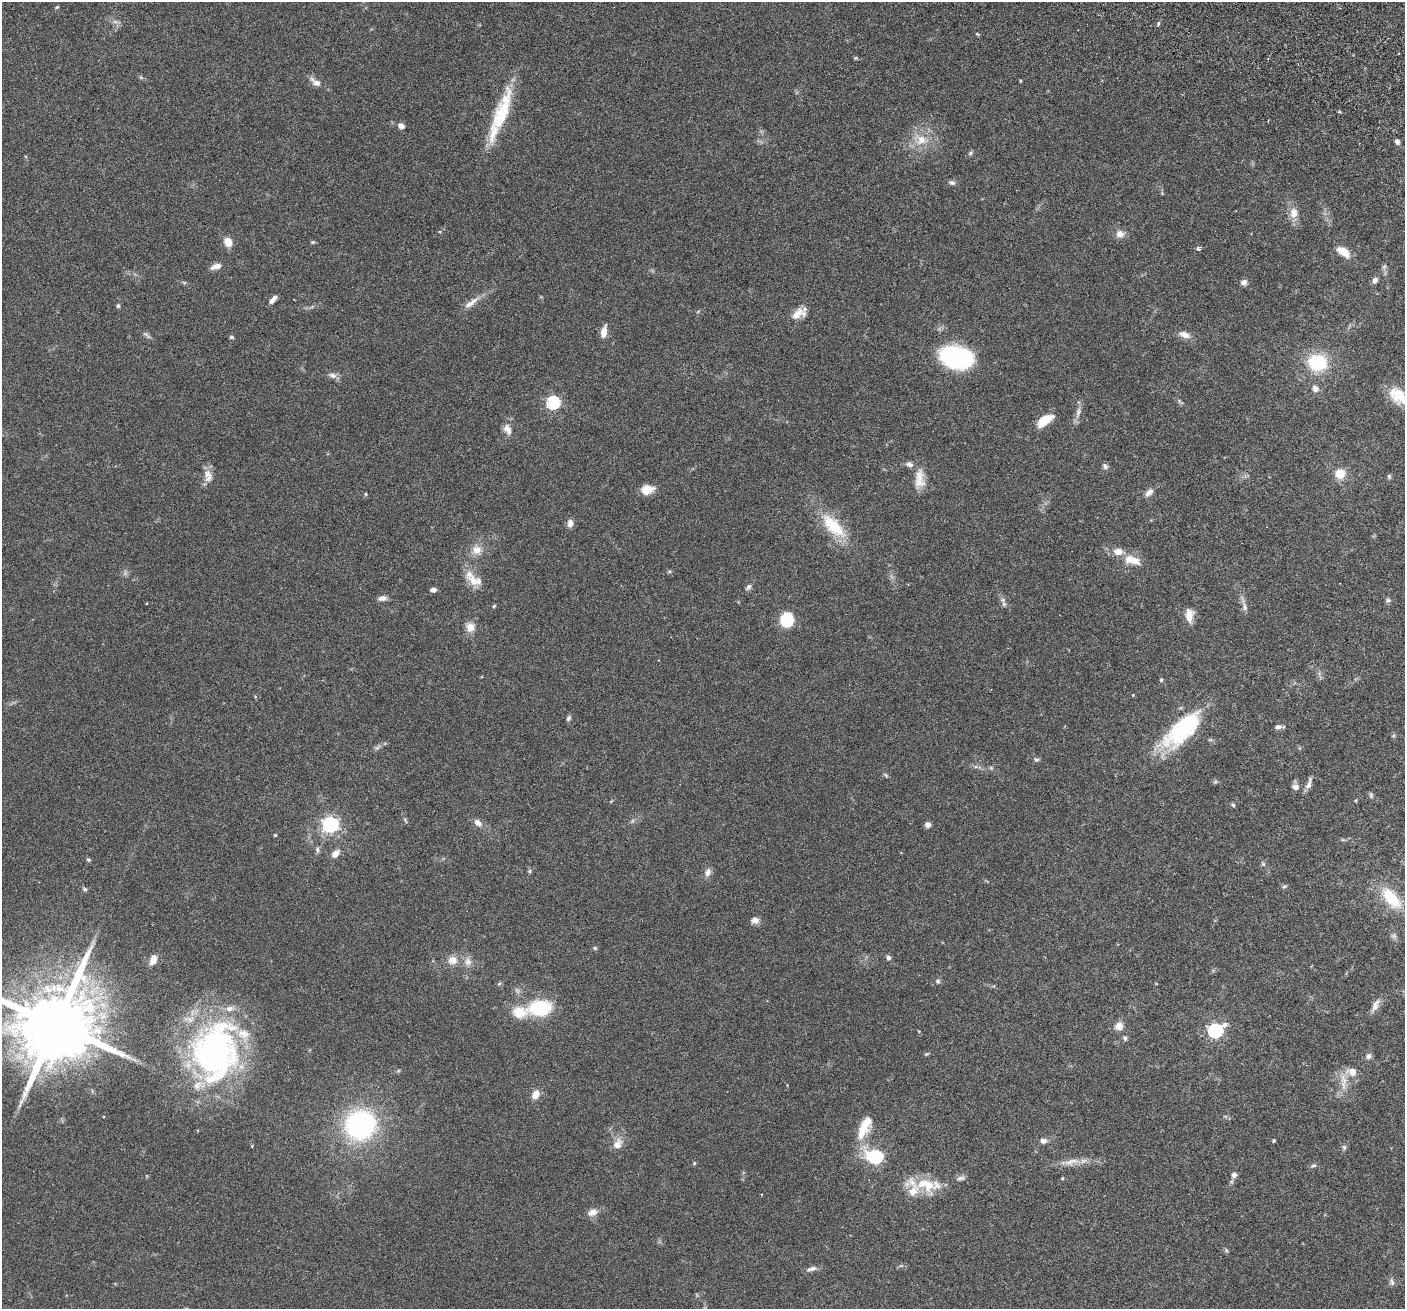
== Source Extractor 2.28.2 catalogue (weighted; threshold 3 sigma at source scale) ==
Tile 10 of 4 x 4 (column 2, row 3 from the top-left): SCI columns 1434-2836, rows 1641-2947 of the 5669 x 5762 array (HDU 1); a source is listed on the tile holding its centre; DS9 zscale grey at full resolution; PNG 1407 x 1311 px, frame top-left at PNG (2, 2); no overlay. Shown black and unused: <1% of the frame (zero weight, under 3 of 6 exposures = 3% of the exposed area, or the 3 px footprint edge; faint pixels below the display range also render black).
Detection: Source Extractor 2.28.2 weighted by HDU 2 'WHT'; one run over the whole footprint, this tile lists its part. Background 0.054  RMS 0.0031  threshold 0.0128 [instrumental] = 3 sigma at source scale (4.09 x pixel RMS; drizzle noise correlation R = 1.36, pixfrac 0.8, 0.05/0.05 arcsec/px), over >= 5 px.
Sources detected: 141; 2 too faint to see at this stretch — not listed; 8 inside a brighter listed object's ellipse — not listed separately; the other 131 listed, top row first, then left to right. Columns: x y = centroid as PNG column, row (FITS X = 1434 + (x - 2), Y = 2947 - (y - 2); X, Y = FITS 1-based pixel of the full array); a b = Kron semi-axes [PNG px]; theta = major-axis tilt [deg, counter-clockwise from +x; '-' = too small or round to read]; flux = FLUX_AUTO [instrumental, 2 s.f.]
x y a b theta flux
57 7 5 4 - 0.35
1158 23 5 4 - 0.43
977 34 6 3 -33 0.29
1020 81 4 3 - 0.23
316 82 15 7 -38 2
1339 111 5 3 - 0.33
502 112 51 14 71 17
401 126 7 6 - 1.3
921 140 17 15 -36 5.4
1397 141 7 5 -57 0.8
970 153 7 5 24 0.55
952 183 9 6 -21 0.77
1294 213 13 10 86 2.8
1120 234 11 9 -3 2
228 242 11 9 -67 2.7
312 242 6 5 - 0.4
1198 249 5 4 - 0.68
1343 251 17 8 -39 4
216 266 13 6 14 1.9
1384 267 7 5 55 0.64
1375 280 8 6 67 1
1244 282 7 7 - 1.1
273 300 10 4 46 1.5
471 303 24 7 36 2.5
118 306 5 4 - 0.54
799 313 19 11 26 3.1
604 332 13 6 78 2.6
147 335 14 3 -48 0.69
1185 335 16 8 -19 2.1
231 337 6 4 -17 0.41
956 357 27 17 -9 47
1317 362 21 18 -2 14
332 375 11 7 -12 1.3
1315 388 9 8 - 1.4
1398 396 25 16 -42 6.9
553 402 6 6 - 43
1078 412 15 6 80 1.6
1045 420 19 9 36 5.1
507 429 14 9 -65 2.1
1105 466 8 6 -65 0.77
1340 474 10 9 - 4.7
208 476 18 11 -82 2.5
1389 476 7 5 -73 0.46
919 477 24 13 -77 4.2
647 489 14 10 13 3.4
1149 492 13 7 44 1.5
366 494 4 4 - 0.3
570 523 11 7 85 1.4
833 526 39 16 -45 12
477 550 13 12 - 3
1132 560 23 11 -16 4.1
473 580 19 12 -46 4.4
748 587 9 6 47 0.79
433 590 7 5 7 1.1
382 598 11 6 11 1.3
1388 600 8 5 10 0.61
1004 604 8 5 -60 0.73
494 606 5 4 - 0.33
1245 607 11 7 -74 1.2
1189 615 14 8 -89 3.4
787 620 13 11 76 11
470 627 12 11 - 2.7
1161 680 5 4 - 0.37
569 718 7 5 59 0.64
1278 727 8 6 14 0.97
1183 730 48 20 45 31
1393 736 6 4 44 0.38
1036 760 8 4 0 0.48
991 768 6 5 - 0.45
1215 782 6 4 18 0.43
1309 784 18 6 73 1.5
1296 787 9 7 -14 1.4
1371 795 8 5 -82 0.58
1233 805 5 5 - 0.46
405 820 6 4 -74 0.39
478 823 9 7 -38 1.6
330 825 7 6 - 83
928 825 6 6 - 1.3
275 835 4 3 - 0.27
317 849 8 5 -84 0.64
335 854 11 7 46 1.9
88 860 6 4 -47 0.45
1263 864 7 4 -45 0.46
529 871 6 5 - 0.4
708 872 13 7 72 1.4
1284 886 6 5 - 0.48
85 889 7 5 -39 0.48
1391 898 32 15 -49 11
755 920 10 8 9 1.5
1394 936 8 7 - 0.83
595 948 5 5 - 0.38
888 958 7 6 - 0.72
153 960 12 7 69 2.2
453 960 13 11 -2 2.7
468 962 12 10 -70 1.9
938 981 6 6 - 0.57
499 984 6 4 19 0.37
1375 1007 17 7 55 2
540 1008 19 12 8 21
519 1012 14 12 -6 5.9
56 1025 23 17 61 4500
1119 1026 12 10 20 2.1
97 1030 13 11 -22 3.5
1215 1031 7 6 - 59
1125 1038 7 5 -72 0.7
215 1051 61 45 85 100
927 1054 6 4 20 0.36
1369 1056 8 7 - 1
1352 1072 13 10 -18 2.9
1343 1081 29 8 -89 3.5
535 1094 11 7 62 2.4
360 1125 23 22 - 55
864 1127 27 12 56 5.8
1043 1141 9 6 -4 1.2
1274 1141 3 3 - 0.45
617 1144 14 10 64 2.6
1344 1147 7 6 - 0.57
875 1157 8 7 - 39
1072 1162 26 8 11 3.2
694 1163 5 4 - 0.31
1313 1165 9 5 23 0.58
1234 1175 6 6 - 1.1
960 1178 12 5 9 0.92
1062 1178 4 4 - 0.25
1232 1181 7 4 71 0.49
926 1185 29 18 -27 8
761 1194 3 2 - 0.23
593 1212 14 9 20 1.9
1226 1250 6 4 -71 0.38
812 1269 15 6 14 1.2
1392 1282 11 5 -74 0.8
Isophote crosses this tile's border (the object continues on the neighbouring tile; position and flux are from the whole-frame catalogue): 2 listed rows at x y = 1398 396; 56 1025